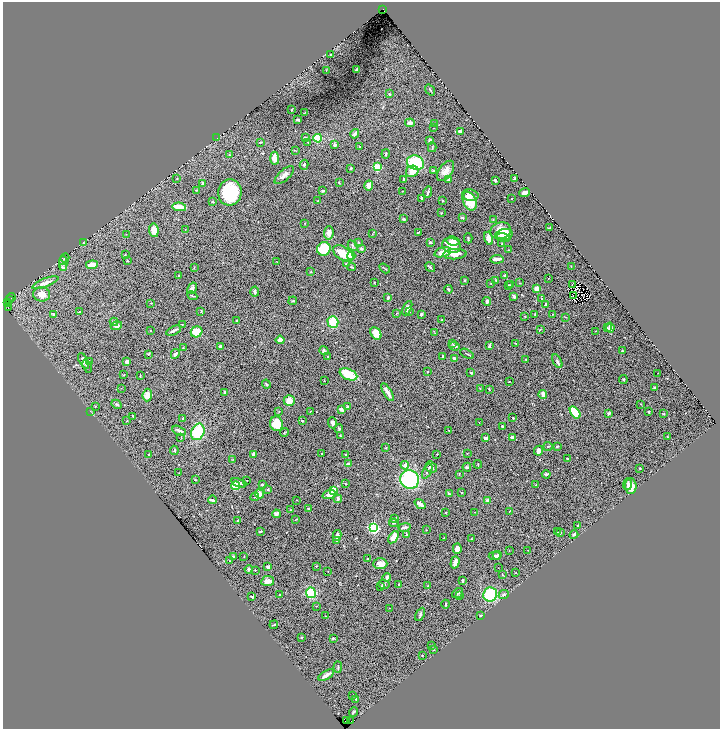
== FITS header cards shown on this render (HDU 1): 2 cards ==
NAXIS1  =                 1435
NAXIS2  =                 1453

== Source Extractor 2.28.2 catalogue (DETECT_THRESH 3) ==
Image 1435 x 1453 px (HDU 1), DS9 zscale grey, zoomed out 1/2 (1 PNG px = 2 x 2 image px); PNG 722 x 731 px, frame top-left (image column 2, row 1453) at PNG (3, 2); each listed source drawn as its Kron ellipse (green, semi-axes under 4 px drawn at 4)
Background 0.503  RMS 0.027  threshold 0.0811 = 3 sigma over >= 5 px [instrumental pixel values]
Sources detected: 377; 26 cannot appear on this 1/2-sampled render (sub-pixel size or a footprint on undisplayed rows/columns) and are neither listed nor drawn; the other 351 listed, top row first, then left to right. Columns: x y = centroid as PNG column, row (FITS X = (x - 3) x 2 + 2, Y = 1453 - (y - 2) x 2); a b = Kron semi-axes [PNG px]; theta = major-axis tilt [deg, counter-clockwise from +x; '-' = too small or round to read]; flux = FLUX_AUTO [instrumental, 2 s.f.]
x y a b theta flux
383 9 2 2 - 210
330 55 4 2 - 3.6
326 70 3 2 - 2.1
357 70 3 2 - 7.6
430 90 6 2 -53 4.4
389 94 4 3 - 3.8
292 110 3 1 - 3.7
305 112 3 2 - 2.7
298 120 3 2 - 7.7
410 123 5 3 - 21
435 123 2 2 - 4.1
433 128 2 1 - 1.5
460 131 3 2 - 20
355 134 5 3 - 12
217 138 3 2 - 4
305 138 2 2 - 23
318 138 4 4 - 150
430 140 3 2 - 6.6
260 142 4 2 - 3.8
308 142 2 1 - 2.1
335 145 4 3 - 12
360 147 3 2 - 7.3
432 147 5 2 - 4.2
296 151 3 2 - 2.3
386 154 4 2 - 5.3
230 155 4 2 - 3.4
275 158 6 4 -85 35
416 163 9 7 -19 230
304 165 5 4 - 8.6
377 167 3 3 - 340
351 168 4 3 - 6.1
434 170 4 3 - 5.7
412 171 6 5 - 52
446 171 12 6 54 36
284 175 12 5 41 23
177 178 3 2 - 2.4
403 179 3 2 - 4.9
449 179 4 3 - 9.9
514 179 4 2 - 11
495 180 2 2 - 39
203 183 3 2 - 11
339 183 3 2 - 2.2
369 185 5 4 - 35
196 190 3 2 - 2.4
323 191 4 3 - 6
402 191 2 1 - 2.1
230 192 13 12 - 330
428 192 5 2 - 10
525 192 5 3 - 21
470 195 8 5 -11 24
422 198 4 2 - 11
512 199 2 2 - 5.1
318 201 3 2 - 2.3
443 201 3 3 - 2.9
470 201 10 6 -65 90
213 202 2 2 - 5.5
179 207 7 3 -10 170
441 213 2 2 - 4.4
462 218 3 2 - 8.4
404 219 4 2 - 5.9
493 219 2 1 - 2.1
305 223 2 2 - 2.3
550 228 3 2 - 6.4
154 230 7 4 -81 40
185 230 2 1 - 1.5
501 231 10 8 19 72
418 232 4 2 - 4.2
329 233 7 5 85 30
126 234 2 1 - 1.4
372 234 2 1 - 1.5
504 235 9 5 11 63
504 237 7 2 -15 24
468 238 5 2 - 5.1
489 238 7 4 -73 38
453 241 7 4 -10 27
83 242 2 2 - 2
358 242 4 2 - 3.5
430 242 2 2 - 10
502 244 3 2 - 3.6
353 246 6 3 -45 8.7
451 246 9 7 -19 100
361 248 3 3 - 9.7
324 249 7 6 - 180
509 250 2 1 - 1.5
443 252 8 4 17 49
343 253 11 6 -32 110
455 254 11 5 4 50
125 255 3 2 - 2.9
351 256 4 4 - 79
65 258 4 4 - 12
497 259 7 2 4 36
127 261 3 2 - 2.9
276 262 2 1 - 1.4
63 263 7 4 89 13
346 264 3 3 - 5.6
92 265 6 3 4 48
571 266 2 2 - 2.3
194 267 3 2 - 2.9
351 267 4 2 - 7.6
430 267 5 3 - 5.6
63 268 4 3 - 8.5
385 268 6 2 -33 4.2
311 272 3 2 - 3.7
505 275 3 2 - 13
179 276 3 2 - 2.7
548 278 2 1 - 2.5
496 280 3 2 - 2.3
464 281 2 2 - 6.1
374 282 2 2 - 4.2
45 283 14 4 21 29
491 283 2 2 - 2.8
519 283 2 2 - 2.2
511 284 3 2 - 3.2
509 285 3 3 - 4.9
572 285 2 1 - 2.1
192 288 6 4 59 17
448 289 4 3 - 5.8
536 289 4 3 - 33
255 291 5 3 - 10
41 294 8 7 - 39
192 296 5 2 - 3.2
514 296 3 3 - 10
573 296 3 1 - 0.28
11 297 4 2 - 98
388 298 3 2 - 8.4
542 298 2 2 - 2.7
9 300 2 2 - 170
293 301 4 2 - 3.9
487 301 4 3 - 8
8 302 2 1 - 58
151 303 3 2 - 3.3
546 305 3 2 - 8.1
8 308 2 1 - 10
407 308 7 3 63 25
80 312 2 2 - 5.4
201 312 2 1 - 2.9
409 312 3 2 - 3.3
396 313 3 2 - 2.3
553 314 2 2 - 2.2
53 315 3 2 - 5.4
421 315 3 3 - 6.6
535 315 3 2 - 1.9
525 316 2 2 - 2
566 317 3 2 - 2.5
237 320 2 2 - 1.9
442 320 3 2 - 3.3
114 322 4 3 - 11
333 322 6 5 - 120
182 324 2 1 - 2.5
116 326 6 4 17 23
607 328 2 2 - 2.5
610 328 5 3 - 19
150 330 2 1 - 2.8
540 330 3 2 - 2.6
174 331 8 2 27 16
596 331 2 1 - 2.2
197 332 6 5 - 80
376 333 7 5 -56 55
435 333 3 2 - 1.5
280 340 4 3 - 29
452 343 2 1 - 1.6
516 343 3 1 - 4.1
490 345 4 2 - 6.2
220 346 3 2 - 14
454 346 5 3 - 14
183 348 3 2 - 2.4
324 351 5 4 - 7.1
622 351 3 2 - 3
148 354 3 3 - 3.8
175 354 5 3 - 11
467 354 7 2 -29 5.4
327 356 2 2 - 1.7
443 356 3 2 - 4.6
454 358 3 2 - 15
526 360 2 2 - 3.4
84 361 8 4 -62 18
557 361 7 3 -62 10
90 362 3 2 - 3.8
127 362 4 3 - 21
87 366 7 3 -72 6.2
428 371 2 2 - 2.1
471 373 2 2 - 5.7
658 373 2 1 - 1.6
348 374 9 5 -25 130
124 375 2 2 - 7.5
140 376 3 1 - 2.9
623 379 4 2 - 2.9
324 381 2 2 - 2.1
509 382 2 1 - 2.8
266 384 5 3 - 7.5
654 387 2 2 - 7.7
121 388 3 2 - 2.1
480 388 3 2 - 2.4
489 389 3 2 - 3.4
225 392 3 2 - 8.3
387 392 10 2 -57 29
147 395 6 4 85 33
543 395 4 2 - 29
289 401 5 5 - 47
117 404 5 4 - 7.2
641 404 2 1 - 1.5
95 406 2 2 - 4.7
347 407 2 2 - 5.2
341 409 4 2 - 12
90 411 3 2 - 2
279 411 3 2 - 2.7
310 411 2 1 - 2.4
575 412 7 4 -56 200
648 412 2 2 - 4
609 413 3 2 - 9.7
663 414 3 2 - 2.7
133 416 3 2 - 5.5
183 418 3 2 - 4.4
513 418 2 2 - 4.8
127 421 2 2 - 2.5
302 421 2 2 - 8.5
332 423 5 4 - 15
479 423 2 2 - 3.2
277 424 7 6 - 96
502 426 3 2 - 5.5
339 429 4 3 - 5.5
449 430 2 1 - 1.4
179 431 7 3 -26 15
198 432 8 6 67 230
284 433 4 2 - 3.9
340 435 4 3 - 4.8
181 437 3 2 - 2.6
512 437 3 2 - 17
667 437 2 2 - 2.1
486 438 3 3 - 17
548 446 4 3 - 4.6
557 446 2 2 - 5
386 448 3 1 - 2.2
174 450 4 3 - 6.1
538 451 5 4 - 21
467 453 2 1 - 1.8
254 454 3 3 - 23
321 454 2 2 - 6.5
437 454 2 2 - 2.9
148 455 2 2 - 3.5
346 455 3 1 - 4.5
233 459 3 2 - 2.5
567 459 4 3 - 4.5
348 464 3 2 - 12
478 464 4 1 - 2.2
405 465 4 4 - 17
431 467 6 5 - 19
467 467 4 4 - 8.4
640 468 3 2 - 2.7
427 471 8 3 63 8.4
179 473 2 2 - 2
459 474 3 2 - 2.4
546 474 4 2 - 9.2
410 479 9 9 - 470
195 480 3 2 - 4
247 480 2 1 - 2.3
239 483 8 3 -19 16
345 483 2 2 - 3.7
627 484 6 3 84 8.1
262 485 2 2 - 11
536 485 3 2 - 5.6
236 486 4 3 - 130
631 486 8 5 -87 51
268 490 2 2 - 5.4
334 490 4 3 - 150
462 492 2 2 - 4.1
259 494 4 4 - 26
329 494 7 4 20 28
449 494 3 2 - 5.3
255 497 4 2 - 3.4
338 499 4 3 - 12
212 500 4 2 - 9.4
297 500 2 2 - 1.6
488 501 3 3 - 17
420 504 6 3 -37 26
308 508 2 2 - 6.5
290 510 2 1 - 2.5
509 511 2 1 - 2.3
475 512 2 1 - 1.5
445 513 2 2 - 3.5
276 514 4 3 - 11
296 519 3 1 - 2.3
395 519 4 2 - 5.7
238 521 3 2 - 4.4
394 523 5 3 - 5.2
577 525 3 2 - 4.1
404 527 6 3 12 19
373 528 3 3 - 1200
426 530 2 2 - 1.6
260 531 3 2 - 6.5
558 532 2 1 - 2.2
560 532 3 2 - 3.1
337 535 6 2 77 16
406 535 3 2 - 5.1
574 535 4 3 - 7.4
394 537 7 4 55 55
444 538 2 2 - 3.4
472 539 3 2 - 2.1
337 540 3 2 - 11
457 549 5 4 - 23
528 550 2 1 - 1.6
509 551 2 1 - 2
497 555 4 3 - 9.4
244 556 2 2 - 1.6
495 556 6 3 3 12
233 557 3 3 - 6.2
368 559 2 2 - 11
230 561 3 2 - 2.4
455 562 6 3 74 36
380 564 7 5 1 30
316 566 2 2 - 4.2
268 567 3 3 - 10
498 568 2 1 - 1.6
249 569 4 3 - 12
255 570 2 2 - 3.3
328 571 2 1 - 1.5
515 573 2 1 - 1.9
502 575 3 2 - 3
387 577 4 3 - 14
268 581 6 5 - 31
462 581 4 2 - 10
384 584 6 3 -4 6.2
399 584 2 2 - 2.9
428 585 3 2 - 3.5
380 586 3 2 - 3.7
311 593 5 5 - 230
458 593 6 3 38 6.6
490 594 7 7 - 300
280 595 2 2 - 2.9
504 595 5 3 - 12
460 596 3 3 - 2.5
252 597 3 2 - 9.2
446 604 4 2 - 7.8
316 606 2 1 - 2
390 608 2 1 - 1.3
420 614 7 3 61 10
326 616 2 1 - 1.9
481 616 3 2 - 5.5
274 625 4 1 - 5.2
301 637 3 2 - 3.7
333 638 2 2 - 10
432 646 3 2 - 2.7
433 650 3 2 - 3.4
422 655 2 2 - 3.8
338 667 5 3 - 5.5
326 675 9 3 30 24
353 695 2 1 - 1.9
356 699 4 2 - 3.1
353 712 5 2 - 5.2
347 721 2 1 - 290
351 721 2 1 - 35
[26 sub-pixel or undisplayed-footprint detections neither listed nor drawn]